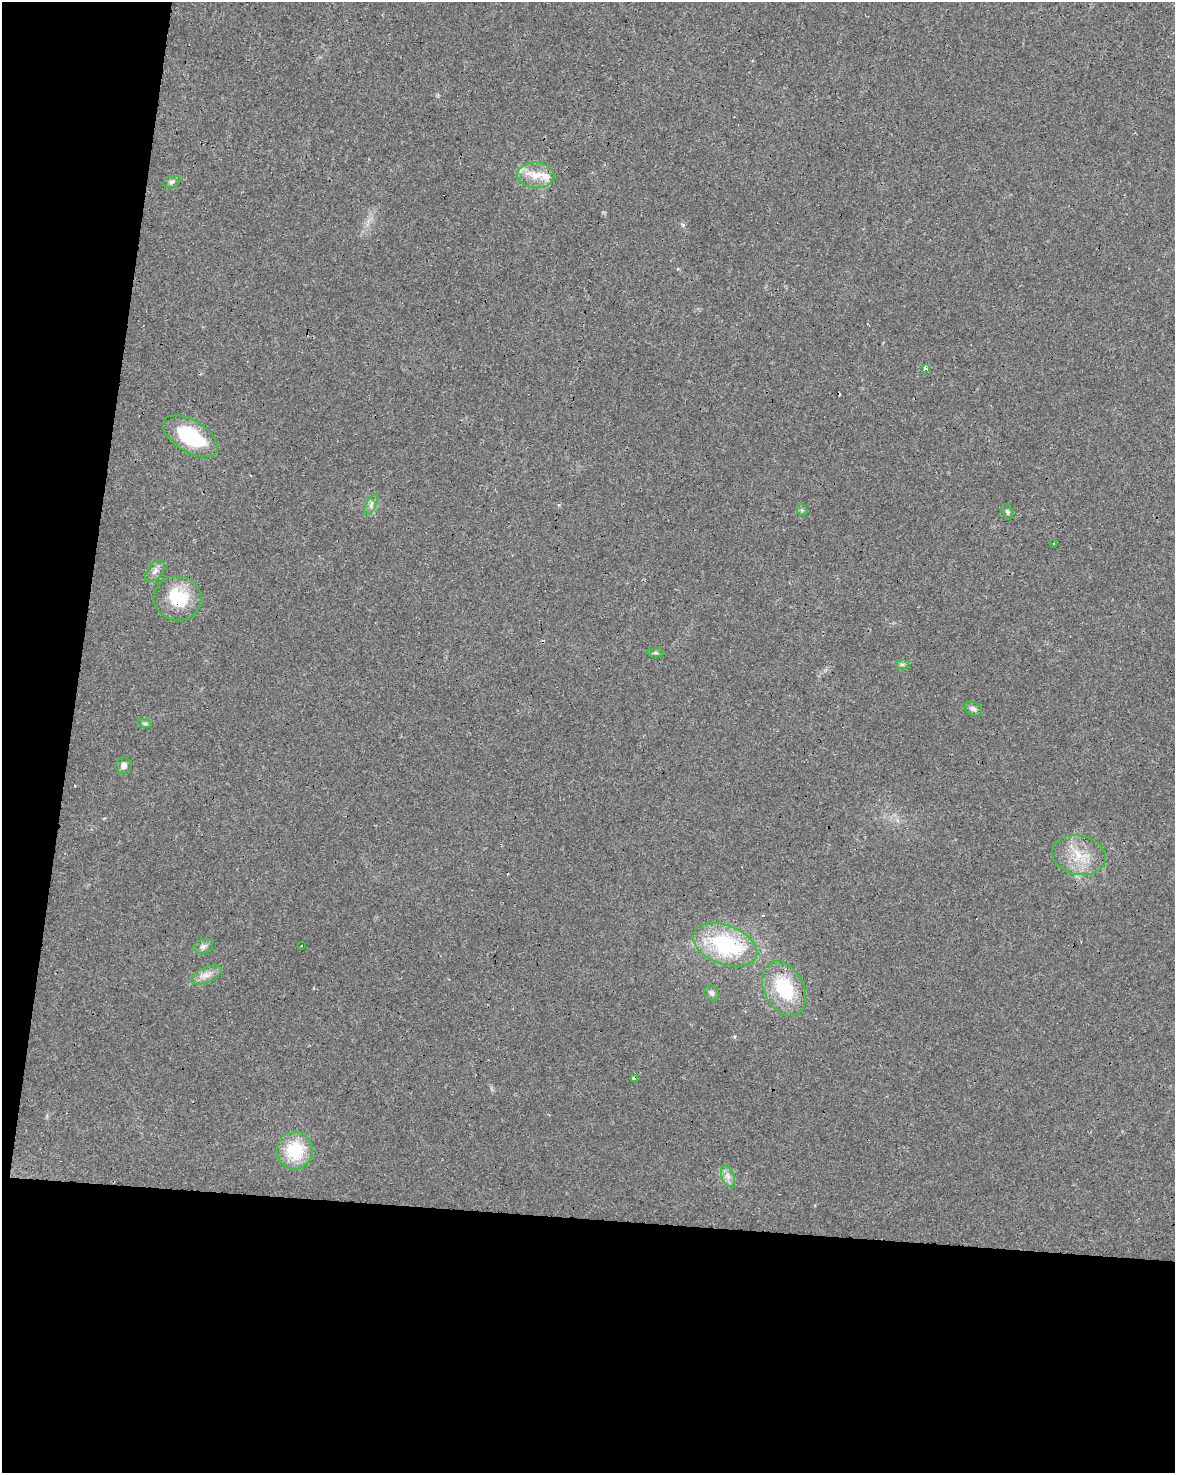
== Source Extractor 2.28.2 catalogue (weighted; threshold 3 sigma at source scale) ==
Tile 9 of 4 x 3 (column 1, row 3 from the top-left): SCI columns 5-1177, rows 282-1752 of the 4696 x 4918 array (HDU 1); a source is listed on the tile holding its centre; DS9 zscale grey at full resolution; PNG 1177 x 1475 px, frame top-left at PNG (2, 2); each listed source drawn as its Kron ellipse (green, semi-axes under 4 px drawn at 4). Shown black and unused: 23% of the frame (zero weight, under 3 of 4 exposures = <1% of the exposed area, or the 3 px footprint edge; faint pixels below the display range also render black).
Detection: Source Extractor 2.28.2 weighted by HDU 2 'WHT'; one run over the whole footprint, this tile lists its part. Background 0.0248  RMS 0.0034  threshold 0.0151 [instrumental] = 3 sigma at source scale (4.5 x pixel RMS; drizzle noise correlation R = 1.50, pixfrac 1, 0.0396/0.0396 arcsec/px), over >= 5 px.
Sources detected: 36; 1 inside a brighter object's white glare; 8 cosmic-ray / hot-pixel residue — neither listed nor drawn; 2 inside a brighter listed object's ellipse — not listed separately; the other 25 listed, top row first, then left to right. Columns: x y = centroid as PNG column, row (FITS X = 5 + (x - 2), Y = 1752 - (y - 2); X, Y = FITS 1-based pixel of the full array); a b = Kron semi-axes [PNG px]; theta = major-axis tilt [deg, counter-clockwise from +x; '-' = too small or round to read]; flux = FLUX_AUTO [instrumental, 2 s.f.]
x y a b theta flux
536 175 19 13 -3 5.7
172 182 9 5 17 0.95
926 368 4 3 - 1.9
190 436 30 16 -32 21
371 505 11 5 64 1.3
802 510 6 5 - 0.49
1007 512 8 5 -65 0.77
1054 543 3 2 - 0.35
155 571 13 7 52 1.7
177 598 24 22 -1 15
656 653 8 4 0 0.61
902 664 7 4 0 0.64
973 709 9 6 -25 1.1
145 724 7 4 -18 0.61
123 765 8 7 - 1.4
1079 855 27 19 -12 9.8
725 945 34 19 -20 31
203 946 10 7 21 1.2
301 946 3 2 - 0.42
206 975 16 7 24 2.8
784 988 28 19 -62 19
711 993 8 6 -61 0.98
634 1079 3 3 - 9.9
295 1150 19 18 - 15
728 1176 11 6 -69 1.7
Overlapping masked pixels (flux is a lower limit): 3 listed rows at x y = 177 598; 725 945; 634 1079
Unlisted compact peaks at least as high as the median listed source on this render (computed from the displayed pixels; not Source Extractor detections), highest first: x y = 683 225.